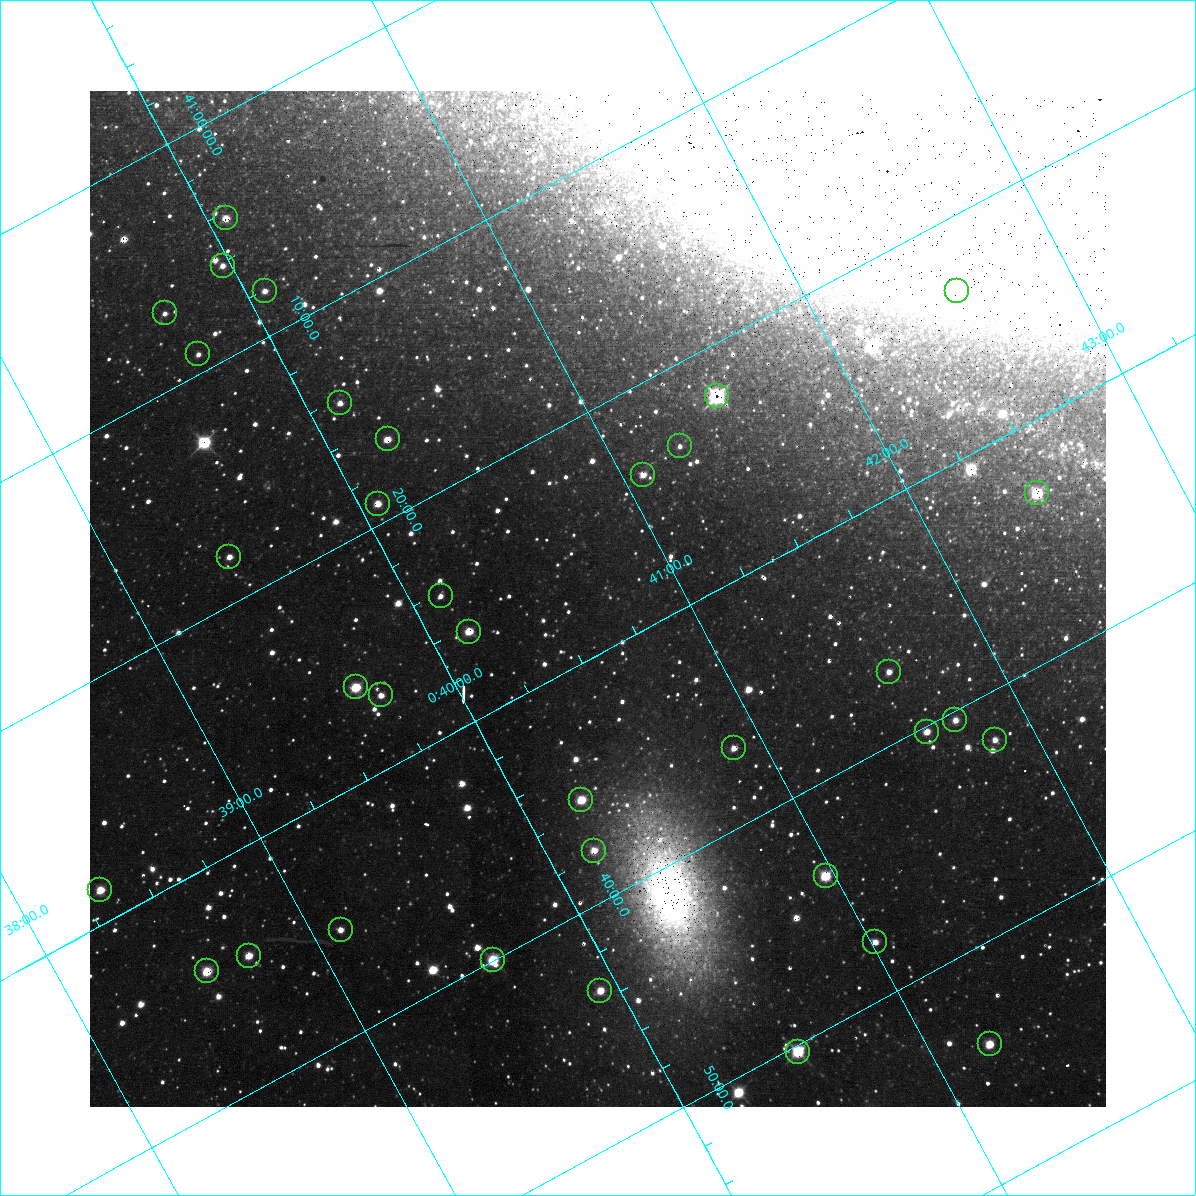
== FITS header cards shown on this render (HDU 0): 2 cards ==
NAXIS1  =                 1016 / length of data axis 1
NAXIS2  =                 1016 / length of data axis 2

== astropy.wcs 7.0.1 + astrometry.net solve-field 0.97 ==
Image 1016 x 1016 px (HDU 0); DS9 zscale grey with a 90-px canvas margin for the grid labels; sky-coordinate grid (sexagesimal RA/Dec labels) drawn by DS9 from the SOLVED WCS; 35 Tycho-2 reference stars matched to detected sources circled (green)
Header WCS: RA---SIN-SIP/DEC--SIN-SIP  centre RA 00:40:41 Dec +41:28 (10.17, +41.46 deg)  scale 2.76 arcsec/px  FOV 46.7' x 46.4'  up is +152 deg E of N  parity normal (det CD < 0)
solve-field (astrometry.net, Tycho-2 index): VERIFIED the header's WCS against the Tycho-2 star catalogue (verified at 3 index scales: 8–35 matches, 0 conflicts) and refined it, rather than solving blind
Solved WCS: RA---TAN-SIP/DEC--TAN-SIP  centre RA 00:40:41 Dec +41:28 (10.17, +41.46 deg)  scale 2.76 arcsec/px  FOV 46.7' x 46.4'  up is +152 deg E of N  parity normal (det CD < 0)
The solver's refit moves the header's centre by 0.39 arcsec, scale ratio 0.9995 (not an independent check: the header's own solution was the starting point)
Tycho-2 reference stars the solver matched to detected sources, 35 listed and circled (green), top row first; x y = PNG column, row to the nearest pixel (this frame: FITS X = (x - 90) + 1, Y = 1016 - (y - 91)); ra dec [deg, ICRS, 3 dp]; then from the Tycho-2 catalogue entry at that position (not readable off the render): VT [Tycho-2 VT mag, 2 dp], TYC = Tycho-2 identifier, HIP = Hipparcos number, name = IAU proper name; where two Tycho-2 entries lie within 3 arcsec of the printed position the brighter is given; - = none
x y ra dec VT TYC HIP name
226 218 10.017 +41.072 11.47 2801-1453-1 - -
223 266 9.992 +41.102 11.63 2788-270-1 - -
265 291 10.018 +41.135 11.70 2801-1669-1 - -
957 291 10.639 +41.386 11.36 2805-2208-1 - -
165 313 9.918 +41.113 12.38 2788-126-1 - -
198 354 9.928 +41.153 12.16 2788-634-1 - -
717 396 10.374 +41.370 10.16 2805-213-1 - -
340 403 10.032 +41.238 11.85 2801-1751-1 - -
388 439 10.058 +41.279 11.63 2805-267-1 - -
680 446 10.317 +41.390 12.74 2805-201-1 - -
643 475 10.270 +41.396 11.86 2805-219-1 - -
1037 493 10.616 +41.550 10.67 2805-2192-1 - -
378 504 10.018 +41.319 11.35 2805-195-1 - -
229 557 9.859 +41.300 11.65 2792-1166-1 - -
441 596 10.030 +41.404 12.47 2805-177-1 - -
469 632 10.038 +41.438 10.94 2805-517-1 - -
889 672 10.397 +41.617 11.40 2805-1201-1 - -
356 687 9.910 +41.434 11.15 2792-1020-1 - -
381 695 9.928 +41.449 11.77 2792-800-1 - -
955 720 10.434 +41.673 11.25 2805-1332-1 - -
927 732 10.403 +41.671 11.00 2805-218-1 - -
995 740 10.460 +41.701 12.35 2805-662-1 - -
734 748 10.221 +41.612 12.12 2805-1196-1 - -
581 800 10.058 +41.591 11.18 2805-663-1 - -
594 851 10.045 +41.630 11.36 2805-905-1 - -
826 876 10.242 +41.731 9.37 2805-1064-1 3223 -
100 890 9.581 +41.476 10.64 2792-1875-1 - -
341 930 9.778 +41.591 11.59 2792-1451-1 - -
875 942 10.254 +41.793 11.02 2805-1266-1 - -
249 956 9.682 +41.574 10.69 2792-838-1 - -
493 960 9.900 +41.667 10.84 2792-468-1 - -
207 971 9.637 +41.570 11.02 2792-482-1 - -
600 991 9.982 +41.726 12.05 2792-1030-1 - -
990 1044 10.308 +41.902 11.35 2805-644-1 - -
798 1052 10.131 +41.838 10.16 2805-1399-1 - -